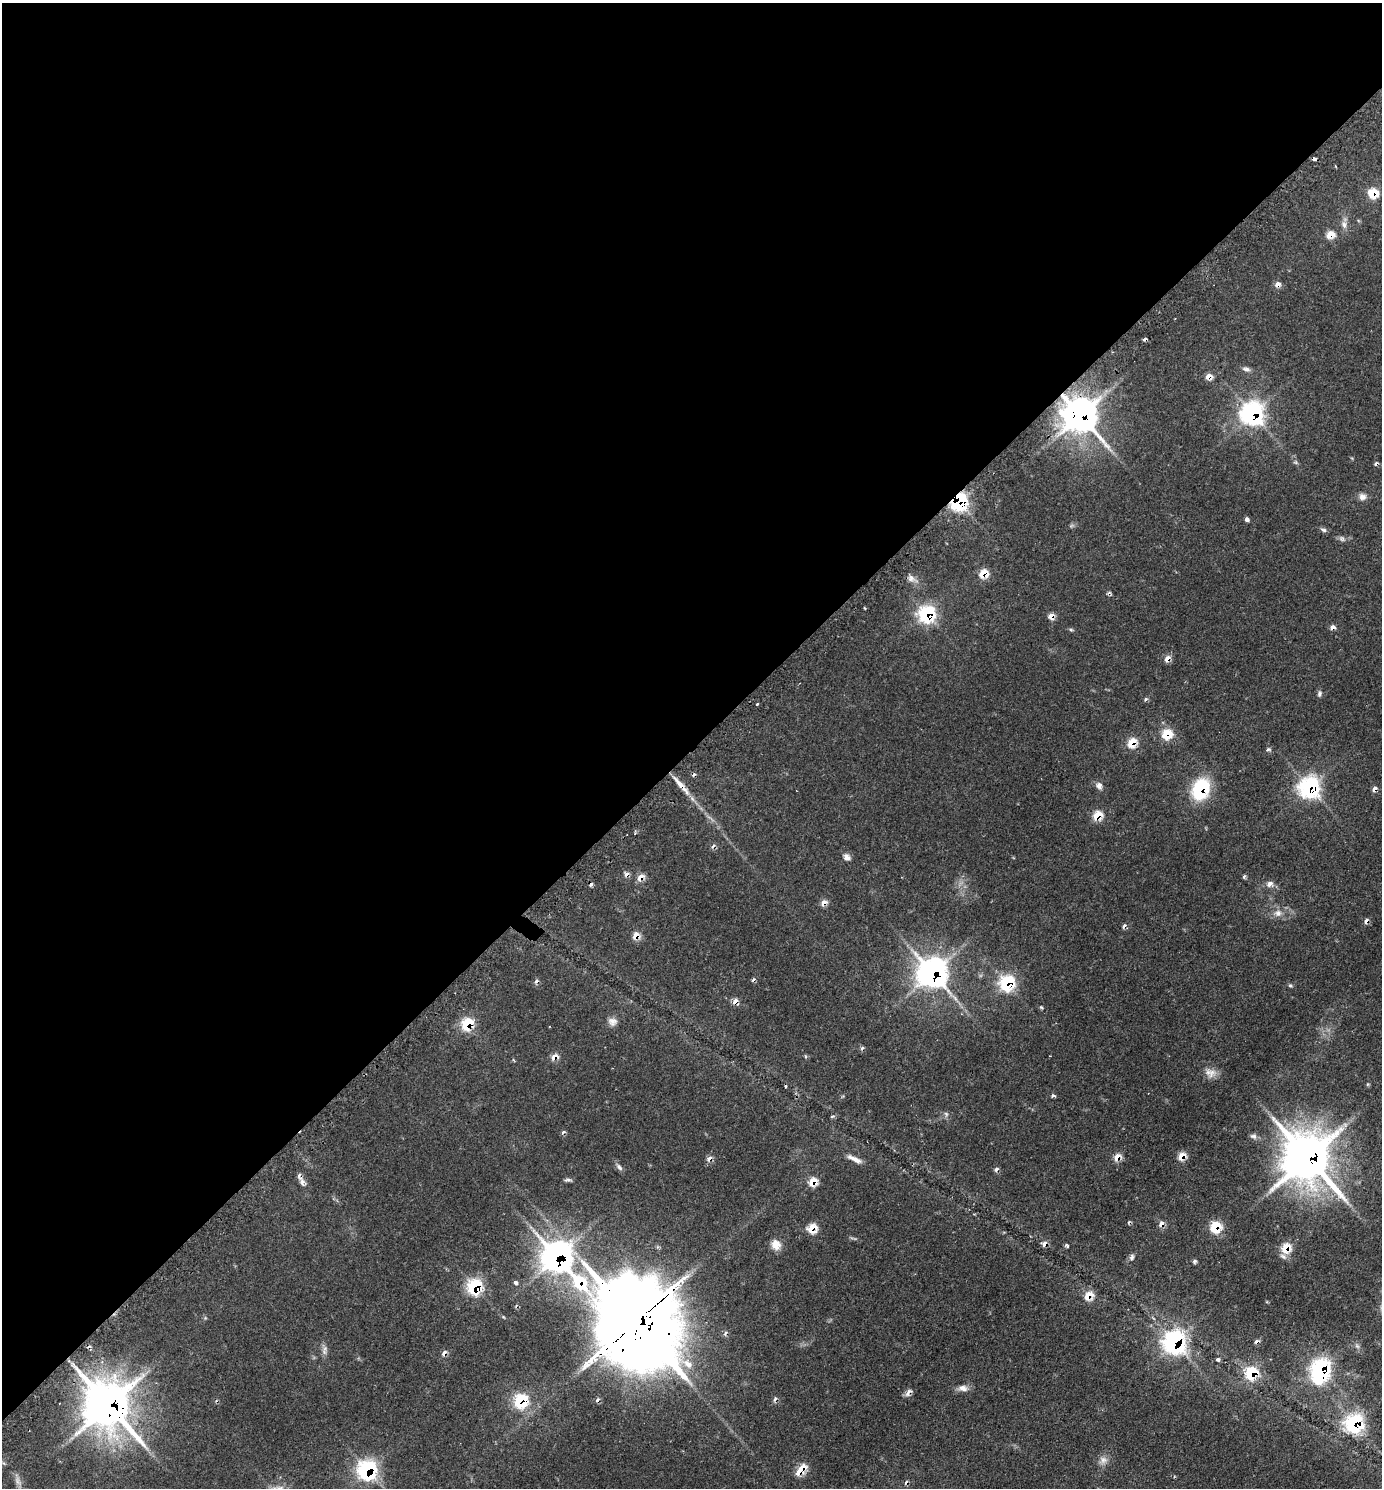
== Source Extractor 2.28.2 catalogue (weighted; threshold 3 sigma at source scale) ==
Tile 2 of 4 x 4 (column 2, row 1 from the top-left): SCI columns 1710-3089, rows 4507-5992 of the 6036 x 6039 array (HDU 1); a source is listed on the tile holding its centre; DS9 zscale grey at full resolution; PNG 1384 x 1490 px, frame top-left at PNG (2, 3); no overlay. Shown black and unused: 50% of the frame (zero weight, under 2 of 3 exposures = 4% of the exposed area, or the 3 px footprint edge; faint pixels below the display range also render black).
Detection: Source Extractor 2.28.2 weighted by HDU 2 'WHT'; one run over the whole footprint, this tile lists its part. Background 0.136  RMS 0.0079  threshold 0.0356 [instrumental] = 3 sigma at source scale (4.5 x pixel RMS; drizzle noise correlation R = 1.50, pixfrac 1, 0.05/0.05 arcsec/px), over >= 5 px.
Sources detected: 119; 1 inside a brighter object's white glare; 25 cosmic-ray / hot-pixel residue — not listed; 2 inside a brighter listed object's ellipse — not listed separately; the other 91 listed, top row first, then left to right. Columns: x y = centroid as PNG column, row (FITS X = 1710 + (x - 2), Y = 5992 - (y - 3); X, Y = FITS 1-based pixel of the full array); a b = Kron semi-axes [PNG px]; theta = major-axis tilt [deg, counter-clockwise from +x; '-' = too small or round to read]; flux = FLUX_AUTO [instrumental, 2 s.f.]
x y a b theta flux
1373 193 6 6 - 27
1344 224 11 7 -73 4
1330 235 6 5 - 14
1277 284 6 5 - 4.6
1246 369 10 6 -13 2.7
1209 377 6 6 - 6.8
1252 413 9 9 - 350
1080 415 12 10 -49 1800
1362 497 10 9 - 4
960 502 10 6 53 160
1247 519 5 4 - 2.5
1324 530 8 5 -16 1.9
1342 539 10 7 -28 2.4
983 573 7 6 - 17
912 579 16 8 -25 4.2
865 608 3 2 - 0.69
926 614 9 8 - 100
1051 616 6 6 - 6.2
1071 630 6 4 -19 1
1167 659 6 5 - 6.7
1319 694 9 5 79 1.9
1145 699 6 5 - 1.3
757 704 3 3 - 1.1
1167 734 7 7 - 24
1132 743 7 6 - 18
1268 749 6 4 5 1.4
680 784 24 7 -50 10
1099 786 9 7 -86 3.5
1309 787 9 9 - 220
1201 789 22 16 66 47
1374 789 6 5 - 3.7
1097 815 7 6 - 18
847 857 10 8 -37 3.5
1244 876 6 4 65 1.2
640 877 7 5 51 7
1270 884 8 7 - 3.6
823 903 8 6 42 5
1278 913 11 10 - 5.3
636 936 7 7 - 7.8
932 973 11 10 - 770
1007 983 8 8 - 84
1290 985 5 5 - 1.1
735 1002 6 6 - 5.4
1041 1007 5 4 - 0.9
612 1021 12 10 -9 4.6
467 1024 8 7 - 34
554 1057 8 6 34 6.1
1211 1073 15 11 41 6.6
785 1086 3 2 - 0.94
1053 1096 6 4 16 1.4
946 1114 6 5 - 1.6
1253 1136 10 7 -13 2.5
1182 1156 7 6 - 12
1117 1157 7 6 - 8.7
1307 1157 18 15 -56 3000
709 1159 7 6 - 3.6
854 1159 20 6 -25 5.6
619 1167 10 6 -47 2.7
568 1180 10 4 3 1.7
302 1182 11 6 -82 3.1
813 1182 8 7 - 12
1161 1224 7 6 - 4.4
1215 1227 8 7 - 29
812 1228 8 8 - 14
776 1244 12 11 - 7.8
1045 1244 7 5 53 3.5
1067 1246 6 4 -39 1.2
1286 1248 8 7 - 18
1283 1256 11 6 -37 2.7
1132 1257 9 6 73 2.2
557 1258 25 11 -48 800
1194 1261 7 4 47 1.5
516 1282 6 4 -21 1.9
474 1286 9 8 - 62
1088 1296 9 8 - 11
635 1321 44 19 -52 16000
1174 1342 10 9 - 250
1357 1346 8 4 -45 1.8
324 1352 10 6 -64 2.9
1218 1359 4 4 - 1.8
1321 1368 9 9 - 130
1251 1373 8 7 - 48
963 1388 15 8 -2 4.8
908 1392 13 6 49 3.1
521 1401 10 9 - 50
108 1405 18 14 -57 2900
1354 1423 10 9 - 130
1103 1460 12 9 36 4.9
802 1468 10 8 -90 11
367 1470 11 10 - 110
18 1481 14 8 -68 4.1
Overlapping masked pixels (flux is a lower limit): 49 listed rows (the first 20) at x y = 1373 193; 1330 235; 1277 284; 1209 377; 1252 413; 1080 415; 960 502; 983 573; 926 614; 1051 616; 1167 659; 1167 734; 1132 743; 680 784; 1309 787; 1201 789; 1374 789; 1097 815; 640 877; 823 903